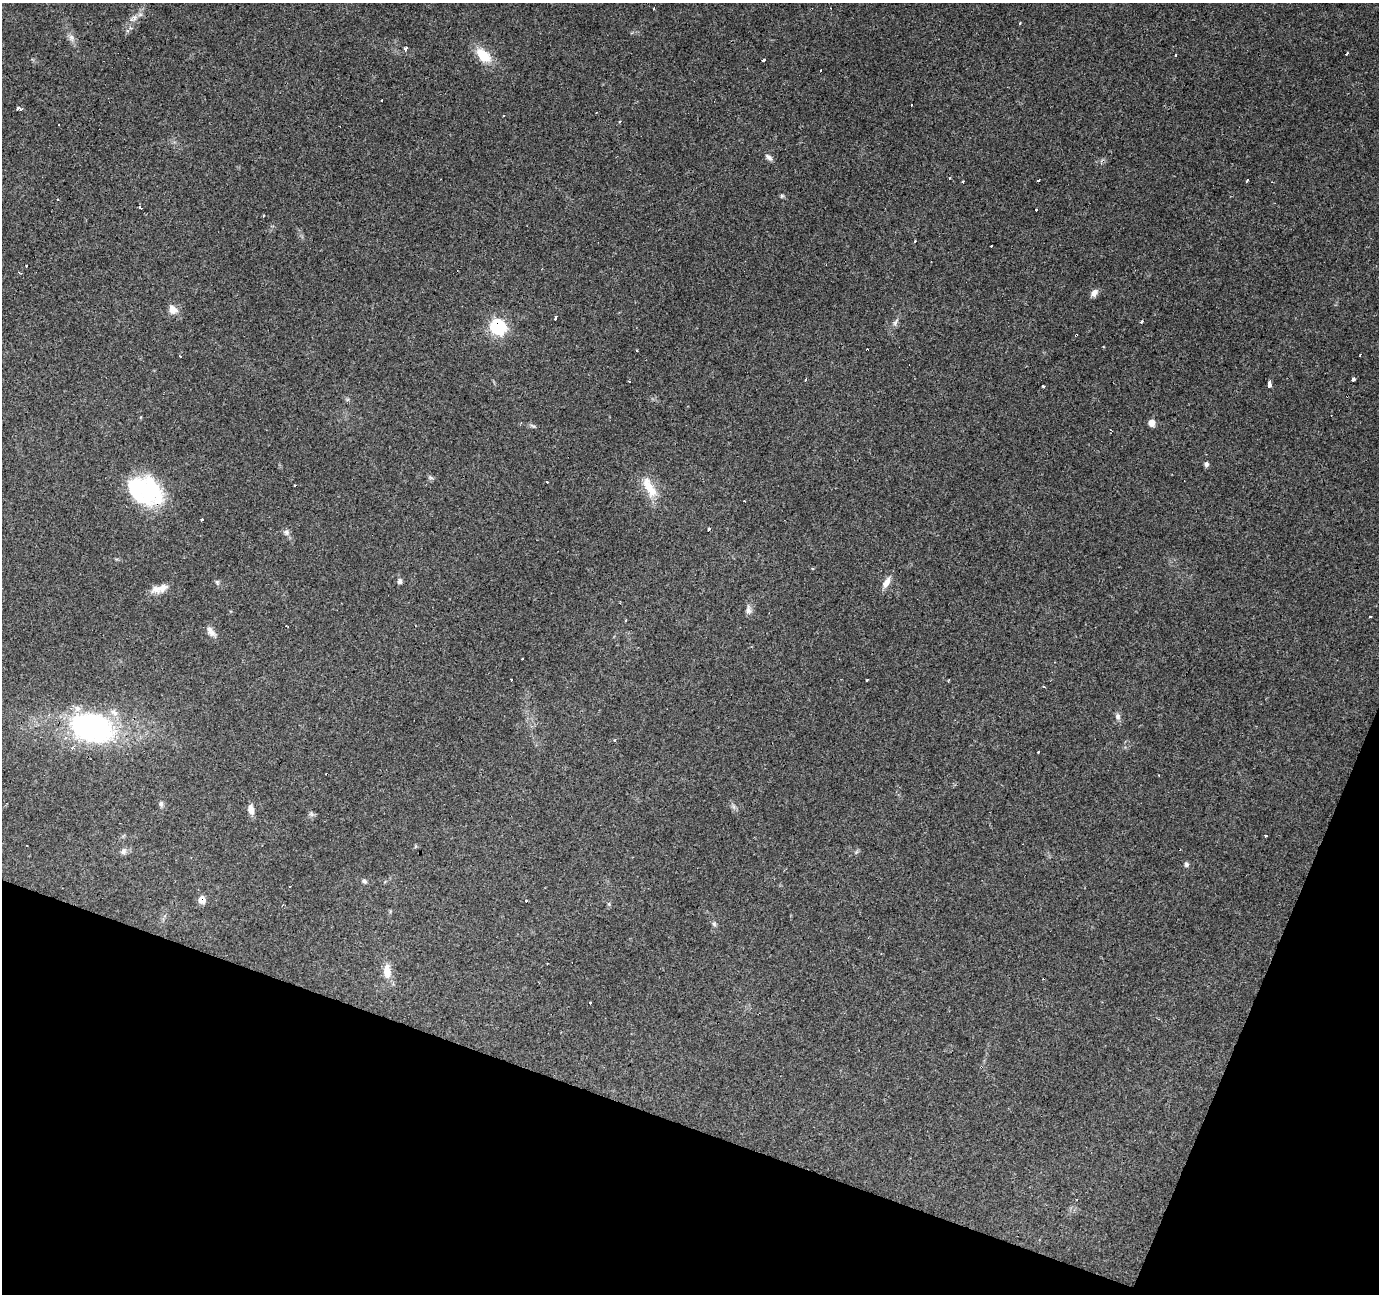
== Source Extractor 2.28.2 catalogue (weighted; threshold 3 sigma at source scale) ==
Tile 15 of 4 x 4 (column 3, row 4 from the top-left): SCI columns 2754-4130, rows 208-1499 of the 5510 x 5647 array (HDU 1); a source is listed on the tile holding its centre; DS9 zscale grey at full resolution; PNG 1381 x 1296 px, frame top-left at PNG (2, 3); no overlay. Shown black and unused: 18% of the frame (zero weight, under 3 of 4 exposures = <1% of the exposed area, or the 3 px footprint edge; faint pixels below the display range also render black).
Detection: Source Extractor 2.28.2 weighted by HDU 2 'WHT'; one run over the whole footprint, this tile lists its part. Background 0.0565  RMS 0.0043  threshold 0.0191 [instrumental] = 3 sigma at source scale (4.5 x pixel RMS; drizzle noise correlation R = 1.50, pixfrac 1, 0.0396/0.0396 arcsec/px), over >= 5 px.
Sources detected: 88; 1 inside a brighter object's white glare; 25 cosmic-ray / hot-pixel residue — not listed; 2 inside a brighter listed object's ellipse — not listed separately; the other 60 listed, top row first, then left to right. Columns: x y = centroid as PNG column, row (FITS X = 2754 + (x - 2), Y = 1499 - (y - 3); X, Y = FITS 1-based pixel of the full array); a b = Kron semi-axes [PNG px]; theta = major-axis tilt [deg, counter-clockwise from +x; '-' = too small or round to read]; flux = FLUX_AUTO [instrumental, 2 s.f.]
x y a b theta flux
71 37 9 7 -59 1.8
406 49 4 3 - 4.7
1347 53 3 3 - 1.8
483 55 19 11 -44 10
1175 55 3 2 - 0.56
763 60 3 3 - 1.2
382 100 3 3 - 2.6
18 108 4 3 - 6.1
768 157 11 5 -42 1.4
1039 180 3 3 - 1.2
1247 180 3 2 - 1.1
782 196 5 5 - 0.59
57 199 3 3 - 0.88
140 207 3 3 - 19
915 241 3 2 - 0.86
1094 293 9 6 47 2.3
172 309 12 11 - 3.4
556 318 3 3 - 5.9
1142 321 3 3 - 1.3
895 322 13 5 58 1.4
498 327 7 7 - 77
1353 379 3 3 - 5.5
1269 384 6 3 88 6.4
1044 386 3 3 - 2.4
1152 423 6 6 - 3.3
533 426 9 4 -32 0.75
1206 464 6 4 77 1.2
430 477 8 4 -31 0.79
295 485 3 3 - 1.1
649 487 32 11 -62 8.8
149 490 40 27 -63 34
202 519 3 3 - 1.5
709 529 4 3 - 1.4
286 532 8 7 - 1.4
812 568 4 3 - 0.45
400 581 6 5 - 1.4
217 582 6 5 - 0.7
886 582 13 7 59 3.2
163 588 16 10 30 3.6
748 610 12 7 -86 1.9
1370 617 3 2 - 0.48
626 620 3 2 - 0.87
209 629 14 8 -71 2.3
867 680 3 3 - 0.6
949 680 3 2 - 0.56
1118 716 9 7 -76 1.4
91 727 41 27 -14 91
614 740 3 3 - 0.79
1038 752 3 3 - 2.3
161 804 7 5 -90 0.93
251 809 12 7 -77 2.7
1266 836 3 3 - 1.5
123 851 9 7 75 1.4
1186 864 7 5 90 0.96
364 881 6 5 - 0.92
202 900 7 6 - 4.5
526 901 3 3 - 1.5
714 924 7 5 -46 0.81
387 971 19 9 -85 5.4
590 1003 3 3 - 2.1
Overlapping masked pixels (flux is a lower limit): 3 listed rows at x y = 498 327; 149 490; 202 900
Unlisted compact peaks at least as high as the median listed source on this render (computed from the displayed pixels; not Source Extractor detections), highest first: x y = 134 18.